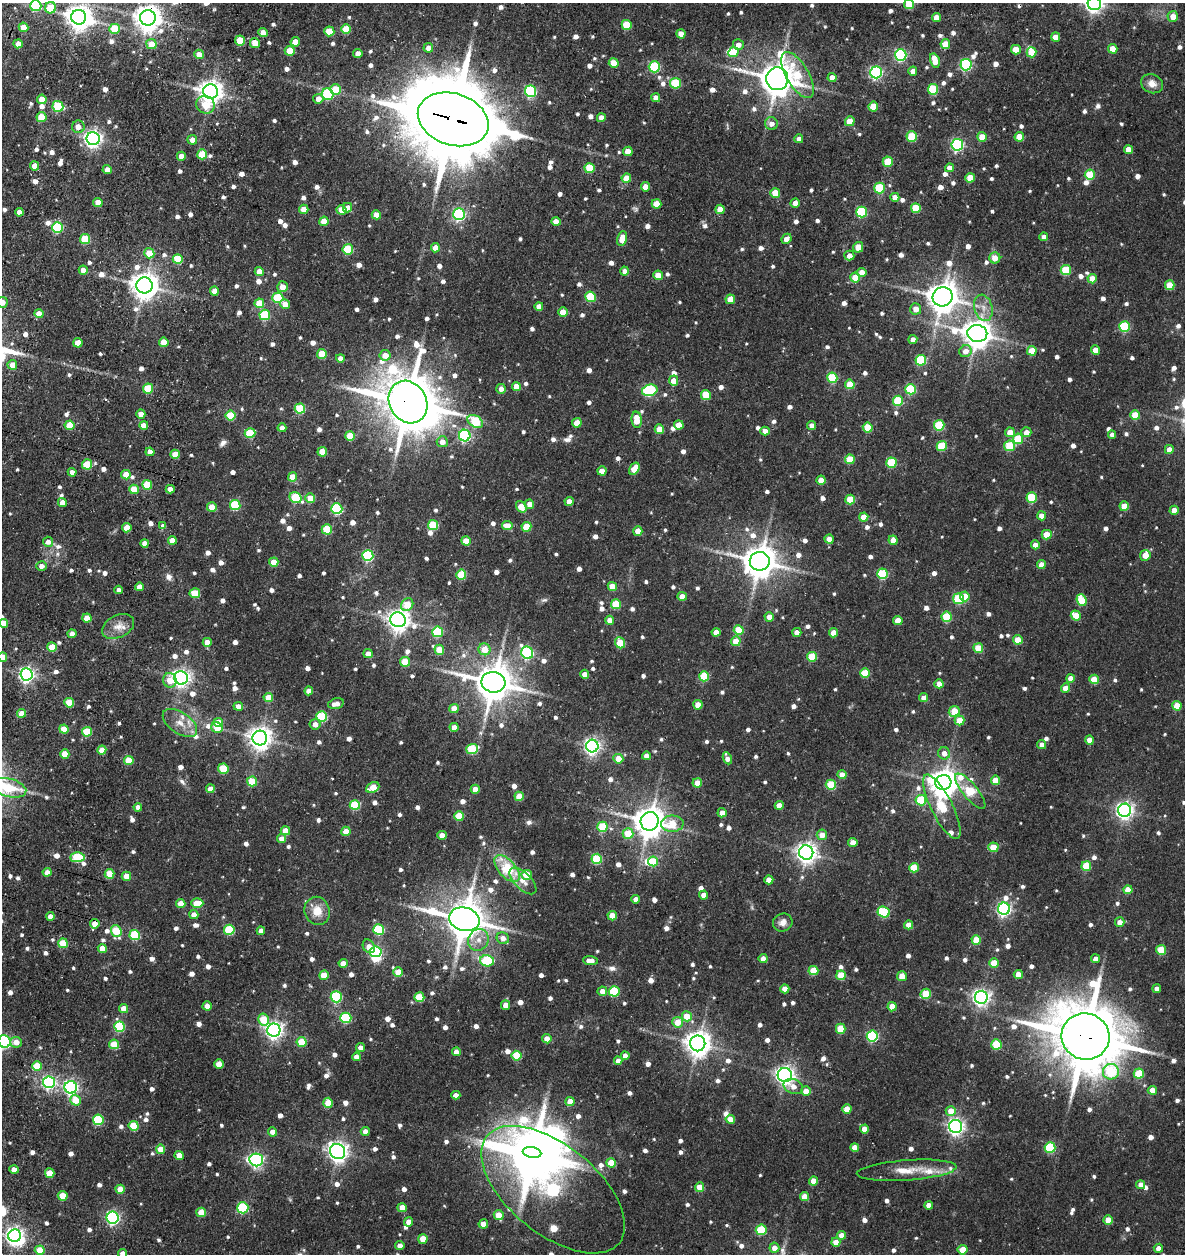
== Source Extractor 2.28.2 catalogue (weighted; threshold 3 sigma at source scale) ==
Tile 11 of 4 x 4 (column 3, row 3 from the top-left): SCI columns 2583-3765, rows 1383-2634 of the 5387 x 5349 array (HDU 1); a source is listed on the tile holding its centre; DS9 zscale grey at full resolution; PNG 1187 x 1256 px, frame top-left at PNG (2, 3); each listed source drawn as its Kron ellipse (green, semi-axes under 4 px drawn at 4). Shown black and unused: <1% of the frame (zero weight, under 3 of 5 exposures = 11% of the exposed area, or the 3 px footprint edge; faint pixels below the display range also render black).
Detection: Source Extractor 2.28.2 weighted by HDU 2 'WHT'; one run over the whole footprint, this tile lists its part. Background 0.122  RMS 0.0079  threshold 0.0357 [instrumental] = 3 sigma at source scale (4.5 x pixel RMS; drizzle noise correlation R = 1.50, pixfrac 1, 0.05/0.05 arcsec/px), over >= 5 px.
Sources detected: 1103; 3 too faint to see at this stretch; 7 inside a brighter object's white glare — neither listed nor drawn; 14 inside a brighter listed object's ellipse — not listed separately; of the other 1079, all 500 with FLUX_AUTO >= 5.32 (the completeness limit of this list) listed and drawn (579 fainter detections not listed), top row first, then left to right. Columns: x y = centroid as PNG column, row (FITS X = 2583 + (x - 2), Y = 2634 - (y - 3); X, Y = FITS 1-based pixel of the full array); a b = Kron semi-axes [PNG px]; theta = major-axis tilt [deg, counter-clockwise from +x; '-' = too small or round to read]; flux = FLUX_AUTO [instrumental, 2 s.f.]
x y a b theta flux
909 4 5 5 - 19
1094 4 6 6 - 350
36 6 5 5 - 53
51 8 5 5 - 27
1173 16 5 5 - 8.8
79 17 7 7 - 860
936 17 4 4 - 8.5
148 18 8 7 - 970
627 25 5 5 - 28
23 27 5 4 - 12
115 29 5 5 - 20
346 29 5 5 - 23
329 31 5 5 - 19
263 33 5 4 - 8.4
681 34 4 4 - 10
1055 37 4 4 - 10
240 40 5 5 - 25
295 42 5 4 - 9.5
255 43 5 4 - 14
18 44 4 4 - 7.1
151 44 5 5 - 14
945 44 5 5 - 15
738 45 5 5 - 5.8
428 48 5 5 - 5.8
1113 49 5 4 - 12
1016 50 5 5 - 16
290 51 5 5 - 18
734 52 5 5 - 18
1032 52 5 5 - 20
358 53 4 4 - 6
199 54 5 4 - 8.6
901 55 6 6 - 130
935 60 7 4 -74 17
614 63 5 4 - 16
966 65 5 5 - 100
654 67 5 5 - 66
913 71 4 4 - 6.2
876 72 6 6 - 150
797 75 26 11 -60 32
832 77 4 4 - 7.4
777 79 11 11 - 1900
676 83 5 5 - 43
1152 84 11 9 -24 7.5
933 89 5 5 - 43
336 90 5 5 - 25
530 91 6 5 - 96
211 92 7 7 - 760
328 94 6 5 - 58
656 98 4 4 - 6.2
42 99 5 4 - 13
318 99 5 4 - 6.9
205 105 9 8 - 16
58 106 5 5 - 45
873 106 5 5 - 16
41 117 5 5 - 19
601 118 4 4 - 6
453 119 36 26 -18 9900
850 121 5 5 - 17
771 124 6 6 - 5.4
78 127 6 6 - 6.4
912 136 5 5 - 34
982 137 5 4 - 15
1019 137 5 4 - 15
93 139 6 6 - 360
799 139 4 4 - 6.1
192 140 5 5 - 5.8
957 145 6 5 - 140
1128 149 4 4 - 9.9
628 151 5 4 - 12
202 154 5 5 - 28
181 156 4 4 - 6.5
888 162 5 5 - 28
34 166 4 4 - 8.4
590 168 5 5 - 35
949 168 4 4 - 6.9
107 170 4 4 - 6.1
1090 175 5 5 - 33
626 178 5 4 - 12
970 178 5 4 - 16
645 187 4 4 - 13
879 188 5 5 - 45
775 193 5 5 - 16
895 197 4 4 - 7.1
98 202 4 4 - 11
795 203 4 4 - 6.9
657 204 5 4 - 14
347 208 5 4 - 7.4
916 208 5 5 - 30
304 209 4 4 - 11
720 209 4 4 - 14
341 210 5 5 - 15
19 212 4 4 - 5.7
862 212 5 5 - 70
459 214 6 6 - 130
376 215 5 4 - 13
324 221 4 4 - 14
556 222 4 4 - 8.9
57 227 5 5 - 77
1044 237 4 4 - 5.5
85 239 5 5 - 33
622 239 8 5 80 13
787 239 5 4 - 6.6
858 247 5 5 - 14
435 248 4 4 - 8.9
348 249 5 5 - 44
149 253 5 5 - 15
849 256 5 5 - 5.9
995 258 5 5 - 10
178 259 5 5 - 34
83 270 4 4 - 7.9
1066 270 5 5 - 36
259 271 4 4 - 8.1
624 271 4 4 - 5.7
862 272 4 4 - 8
658 275 4 4 - 15
855 277 5 5 - 18
1092 279 4 4 - 11
144 285 8 8 - 1000
1170 285 5 5 - 22
282 287 5 5 - 8.7
214 291 4 4 - 9.6
590 297 5 5 - 41
942 297 10 9 - 1300
278 298 5 5 - 42
730 299 5 4 - 12
2 303 5 5 - 5.6
259 303 5 5 - 21
285 304 5 4 - 8.1
539 306 4 4 - 7.3
983 308 13 9 -75 7.5
916 309 6 5 - 6.5
563 312 5 4 - 14
39 314 4 4 - 11
265 315 5 5 - 38
1124 327 5 5 - 55
977 333 10 8 -9 1200
913 340 4 4 - 5.8
164 342 5 4 - 15
78 343 4 4 - 15
1096 350 4 4 - 10
966 351 6 6 - 6.3
1032 351 5 4 - 16
322 354 5 5 - 25
385 355 5 5 - 10
340 358 4 4 - 6.2
921 360 5 5 - 54
12 365 5 5 - 8.6
832 378 5 5 - 48
674 381 5 4 - 11
850 384 5 5 - 23
516 386 4 4 - 12
148 388 5 5 - 30
501 389 5 4 - 5.4
911 389 5 5 - 51
650 390 8 5 13 92
706 395 5 5 - 27
898 401 5 5 - 40
408 402 22 18 -59 4400
300 409 5 5 - 39
141 414 4 4 - 7.1
231 415 5 5 - 31
1135 415 5 5 - 22
637 420 8 5 -85 17
475 421 8 5 -31 40
577 423 4 4 - 14
70 425 5 5 - 26
144 425 4 4 - 10
679 425 5 4 - 13
939 425 5 5 - 44
812 426 4 4 - 6.1
282 428 4 4 - 5.9
868 428 5 5 - 29
659 429 4 4 - 14
765 431 4 4 - 7.4
1010 432 5 5 - 10
1026 432 5 5 - 6.7
250 433 5 5 - 35
1112 435 4 4 - 5.3
350 436 5 5 - 20
465 436 6 6 - 130
1018 439 5 5 - 32
442 442 5 5 - 7.8
942 446 5 5 - 35
1010 446 5 5 - 33
1169 449 4 4 - 9.1
150 452 4 4 - 6.7
322 452 4 4 - 17
175 454 5 4 - 14
850 459 5 5 - 25
891 463 5 5 - 40
87 464 5 5 - 22
634 469 7 4 56 14
602 471 4 4 - 9.4
72 472 4 4 - 5.6
126 475 5 4 - 15
292 477 4 4 - 15
821 480 4 4 - 11
147 485 5 5 - 29
134 489 5 4 - 22
170 489 4 4 - 7.1
1032 497 5 5 - 40
296 498 6 5 - 47
310 498 5 4 - 17
850 500 5 5 - 25
569 501 4 4 - 9.1
62 503 4 4 - 9.1
530 504 4 4 - 7.2
235 505 5 5 - 48
1124 506 5 4 - 17
212 507 5 4 - 15
521 507 6 4 -54 15
337 509 5 5 - 81
1174 510 4 4 - 9.6
1042 516 4 4 - 8.6
864 517 4 4 - 15
433 525 5 5 - 42
163 526 4 4 - 5.5
507 526 5 4 - 11
526 527 5 4 - 21
127 528 4 4 - 14
327 529 5 5 - 26
638 531 4 4 - 12
1047 535 5 5 - 18
829 539 4 4 - 10
172 540 4 4 - 8.3
893 540 5 4 - 9.7
466 541 4 4 - 14
48 542 5 5 - 5.4
145 543 4 4 - 7.6
1035 545 4 4 - 7.6
368 555 5 5 - 70
1145 555 5 5 - 9.3
760 561 10 9 - 1700
274 562 5 4 - 13
1041 565 4 4 - 9.4
41 566 5 5 - 5.5
883 574 5 5 - 51
461 575 5 5 - 37
612 586 5 4 - 14
139 587 4 4 - 9.3
119 590 4 4 - 5.4
195 593 5 5 - 26
682 596 4 4 - 8
965 596 5 4 - 15
958 599 5 5 - 53
1081 600 6 5 - 29
616 604 5 5 - 29
407 605 7 5 52 18
1076 616 5 4 - 18
769 617 4 4 - 7.1
947 617 5 5 - 40
87 618 4 4 - 13
398 620 8 7 - 610
610 620 4 4 - 8.9
898 621 4 4 - 14
4 623 4 4 - 14
118 626 17 11 26 8.8
739 630 5 5 - 27
438 632 5 5 - 50
716 632 4 4 - 7.3
797 632 4 4 - 6.2
833 633 4 4 - 12
72 634 4 4 - 6.7
1018 640 5 4 - 19
736 641 5 5 - 13
207 642 4 4 - 8
620 643 6 5 - 24
52 647 5 4 - 18
978 648 5 5 - 22
485 649 6 6 - 12
439 650 5 4 - 18
527 653 6 5 - 110
368 654 4 4 - 7
3 657 4 4 - 9.9
812 657 5 5 - 24
405 662 5 5 - 22
865 673 5 5 - 27
27 674 6 6 - 260
585 674 4 4 - 6.7
704 676 5 5 - 41
181 678 7 6 - 370
1070 678 4 4 - 7.5
1094 679 5 4 - 20
170 680 7 6 - 12
493 682 12 10 -10 2300
939 684 4 4 - 10
1066 688 4 4 - 8.5
309 691 4 4 - 8.4
268 697 5 4 - 15
924 698 4 4 - 6.6
69 703 5 4 - 23
336 704 8 5 14 6.6
698 705 4 4 - 13
238 706 5 4 - 6.8
1177 706 5 4 - 20
454 708 5 4 - 8.4
954 711 6 5 - 18
22 713 4 4 - 12
322 717 5 5 - 56
959 720 5 5 - 17
180 723 19 10 -35 10
218 723 5 4 - 15
315 724 5 5 - 5.7
454 727 4 4 - 7.7
217 728 6 5 - 13
64 729 4 4 - 16
87 732 5 5 - 35
260 738 7 7 - 670
1090 740 4 4 - 8.1
1042 745 4 4 - 5.8
592 746 6 6 - 290
472 749 6 5 - 43
102 750 4 4 - 10
944 753 6 5 - 6.3
65 754 4 4 - 18
646 756 4 4 - 7.3
727 758 6 4 -66 5.7
618 759 5 5 - 11
129 761 5 4 - 22
223 769 5 5 - 27
842 775 4 4 - 8
995 780 4 4 - 14
252 781 5 5 - 23
943 782 8 7 - 1000
697 783 4 4 - 13
831 785 5 5 - 32
373 787 7 5 25 18
9 788 18 9 -14 35
210 789 4 4 - 9.3
475 789 4 4 - 9.6
970 791 22 7 -50 42
519 796 4 4 - 18
921 800 5 5 - 45
355 805 5 5 - 45
779 805 4 4 - 10
138 807 4 4 - 5.9
942 807 35 10 -63 43
1125 810 6 6 - 340
722 813 4 4 - 9.2
459 816 5 4 - 23
650 821 9 9 - 1400
672 824 11 8 2 18
602 827 5 5 - 34
285 831 5 4 - 12
346 831 5 4 - 14
628 833 5 5 - 21
442 835 4 4 - 10
822 835 5 5 - 8.3
282 839 4 4 - 7.6
853 843 4 4 - 8.7
993 847 5 5 - 20
806 853 7 7 - 550
77 857 7 5 2 49
597 859 5 5 - 47
653 861 5 5 - 25
1086 866 5 5 - 31
914 868 5 5 - 26
507 869 16 8 -48 37
47 872 4 4 - 6.2
109 874 5 5 - 21
527 875 5 5 - 18
126 876 4 4 - 14
769 880 4 4 - 9.5
523 881 17 8 -44 8.4
1128 890 4 4 - 11
704 895 4 4 - 7.4
636 899 4 4 - 6.6
181 903 4 4 - 12
197 903 6 5 - 21
1004 909 6 6 - 210
317 911 14 12 -73 13
884 912 6 5 - 58
194 915 4 4 - 8
50 916 4 4 - 6.4
612 916 5 4 - 13
464 919 15 11 -14 2500
783 922 10 9 - 5.7
1120 922 5 4 - 7
95 924 4 4 - 11
909 925 4 4 - 9.5
229 930 5 5 - 47
379 930 5 5 - 62
116 931 6 5 - 33
261 931 4 4 - 5.7
135 935 5 5 - 48
503 938 6 5 - 6
478 940 11 10 - 7.7
976 940 5 4 - 23
63 943 5 4 - 31
369 946 7 5 -59 7.1
102 948 4 4 - 11
1161 950 5 5 - 27
376 952 5 5 - 110
763 959 4 4 - 9.9
1096 959 4 4 - 8.6
590 960 7 4 -3 7.6
487 961 7 5 -11 63
343 963 4 4 - 8.6
994 963 5 4 - 18
813 971 5 4 - 24
398 972 5 4 - 17
1018 974 4 4 - 12
324 975 5 4 - 16
841 975 5 5 - 21
902 976 5 5 - 9.9
785 989 4 4 - 11
1157 989 4 4 - 5.4
602 991 5 5 - 6.5
614 991 5 5 - 45
926 994 5 5 - 25
336 997 5 5 - 79
419 997 5 5 - 25
981 997 6 6 - 330
505 1005 5 4 - 6.9
207 1006 4 4 - 8.2
892 1007 4 4 - 13
124 1008 5 4 - 11
687 1016 5 5 - 17
346 1018 5 5 - 65
264 1019 6 5 - 26
678 1022 5 5 - 14
120 1027 5 5 - 57
841 1029 5 5 - 27
274 1030 6 6 - 340
872 1036 5 5 - 95
1085 1037 24 23 - 6000
547 1039 4 4 - 11
4 1041 6 6 - 130
16 1042 6 5 - 7.5
302 1042 5 5 - 23
698 1043 8 7 - 890
114 1044 5 5 - 22
996 1044 5 5 - 37
361 1048 4 4 - 6.4
456 1052 4 4 - 6.2
517 1056 5 5 - 36
625 1056 4 4 - 6.7
356 1057 4 4 - 6.7
618 1061 4 4 - 6
219 1064 4 4 - 14
37 1066 5 5 - 24
1111 1072 8 8 - 42
1139 1074 5 5 - 30
785 1075 7 7 - 380
49 1082 6 6 - 180
793 1086 10 7 -22 6.5
71 1087 6 6 - 200
1152 1090 4 4 - 11
806 1091 5 4 - 8.5
456 1095 4 4 - 5.9
75 1100 5 5 - 16
570 1101 4 4 - 10
328 1103 5 5 - 22
847 1109 4 4 - 13
951 1111 5 5 - 12
730 1119 5 4 - 9.8
98 1120 5 5 - 53
134 1126 5 5 - 27
956 1127 6 6 - 320
864 1129 4 4 - 10
365 1131 4 4 - 6.4
272 1132 5 4 - 6.3
855 1147 4 4 - 10
1050 1147 5 5 - 54
160 1149 4 4 - 10
338 1152 8 7 - 470
532 1153 9 5 -9 3000
179 1155 4 4 - 11
256 1160 7 6 - 170
611 1163 4 4 - 19
14 1170 4 4 - 6.9
907 1170 50 10 4 18
50 1173 5 5 - 20
813 1181 4 4 - 13
1141 1185 4 4 - 5.5
700 1187 4 4 - 11
120 1189 4 4 - 12
553 1190 85 44 -39 250
63 1196 5 5 - 18
804 1197 4 4 - 11
929 1205 4 4 - 6.5
243 1208 5 5 - 64
402 1208 4 4 - 13
201 1212 5 4 - 20
499 1215 5 4 - 15
113 1218 6 6 - 170
1108 1220 4 4 - 12
409 1222 4 4 - 7.8
483 1224 4 4 - 10
761 1230 5 5 - 36
841 1235 4 4 - 9.3
15 1236 6 6 - 360
423 1239 5 4 - 14
836 1242 4 4 - 9.5
400 1246 4 4 - 5.8
774 1248 5 5 - 6.8
1158 1248 4 4 - 5.7
40 1250 5 4 - 18
963 1250 5 4 - 14
122 1253 4 4 - 5.4
Overlapping masked pixels (flux is a lower limit): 5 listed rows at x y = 148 18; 453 119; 408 402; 95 924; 1085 1037
Isophote crosses this tile's border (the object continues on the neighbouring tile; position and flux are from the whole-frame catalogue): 11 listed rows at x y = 909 4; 1094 4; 36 6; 51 8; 2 303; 4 623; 3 657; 9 788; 4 1041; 1158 1248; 122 1253